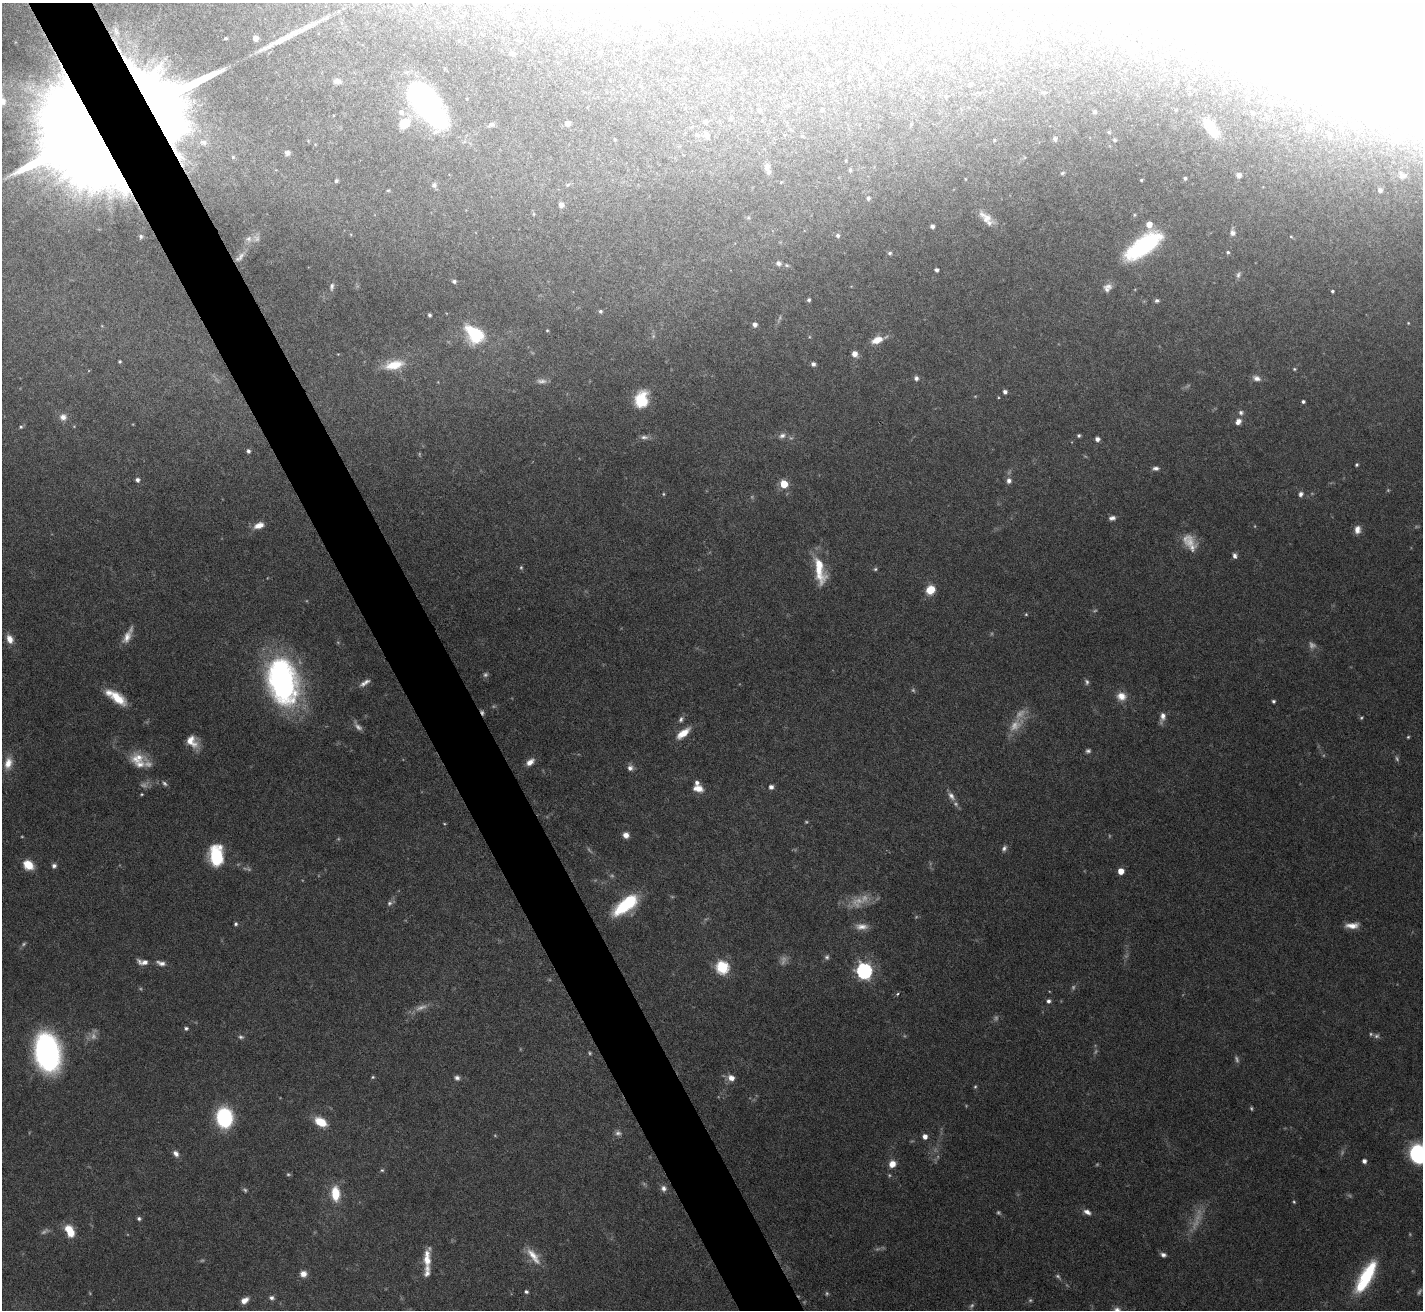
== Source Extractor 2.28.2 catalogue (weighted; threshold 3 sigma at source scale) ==
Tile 11 of 4 x 4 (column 3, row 3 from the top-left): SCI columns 2841-4261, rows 1461-2768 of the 5681 x 5671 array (HDU 1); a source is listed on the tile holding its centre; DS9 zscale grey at full resolution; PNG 1425 x 1312 px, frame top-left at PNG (2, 3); no overlay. Shown black and unused: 4% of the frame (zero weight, under 5 of 10 exposures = <1% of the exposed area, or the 3 px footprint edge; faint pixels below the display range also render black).
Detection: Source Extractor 2.28.2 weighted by HDU 2 'WHT'; one run over the whole footprint, this tile lists its part. Background 0.0804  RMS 0.0025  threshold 0.0104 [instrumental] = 3 sigma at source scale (4.09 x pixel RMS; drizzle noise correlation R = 1.36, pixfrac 0.8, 0.05/0.05 arcsec/px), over >= 5 px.
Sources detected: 273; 60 too faint to see at this stretch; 4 inside a brighter object's white glare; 1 long thin detection or spike segment (spike, bleed or trail) — not listed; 6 inside a brighter listed object's ellipse — not listed separately; the other 202 listed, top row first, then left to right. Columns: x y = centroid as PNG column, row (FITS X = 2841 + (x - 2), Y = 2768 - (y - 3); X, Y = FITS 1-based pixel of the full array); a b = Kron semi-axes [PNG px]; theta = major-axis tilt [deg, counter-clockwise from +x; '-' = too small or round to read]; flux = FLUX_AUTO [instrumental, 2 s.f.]
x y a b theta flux
979 4 5 4 - 0.92
912 5 3 3 - 0.33
734 19 6 5 - 0.64
645 23 6 4 -2 0.4
556 24 5 5 - 0.33
226 38 4 3 - 0.31
255 38 5 5 - 1.6
572 40 3 2 - 0.24
903 46 5 5 - 0.38
813 47 6 4 -52 0.37
896 50 6 5 - 0.7
600 53 5 4 - 0.34
512 54 6 5 - 0.77
1001 61 6 5 - 0.48
870 79 4 4 - 0.32
337 81 10 7 -6 1.1
970 84 4 3 - 0.38
830 85 4 4 - 0.23
1190 88 5 5 - 0.42
1296 90 15 8 -1 4
1044 93 7 3 10 0.32
1247 98 4 4 - 0.62
165 100 72 69 -63 220
2 101 16 12 -54 3.7
1271 103 5 5 - 0.66
426 104 47 20 -54 60
760 110 5 5 - 0.32
822 110 5 4 - 0.27
1176 110 5 4 - 0.33
401 112 8 8 - 1.2
1094 112 4 4 - 0.43
1252 112 4 4 - 0.34
730 119 4 4 - 0.41
705 121 5 4 - 0.56
404 123 14 10 37 5
567 123 4 4 - 1.4
491 125 9 6 8 0.72
1309 127 6 6 - 1.7
1211 128 30 13 -54 7.2
1109 132 4 4 - 0.36
784 134 4 3 - 0.31
697 135 7 6 - 0.5
707 135 8 6 -77 1.1
1329 135 8 6 -75 1.1
802 136 3 3 - 0.26
614 139 5 3 - 0.19
1055 139 5 5 - 0.75
994 140 4 3 - 0.24
1114 140 4 4 - 0.44
77 141 88 67 -63 560
315 144 4 3 - 0.17
287 153 7 6 - 0.72
233 157 5 5 - 0.29
767 169 14 7 -74 1.4
850 170 4 4 - 0.39
1062 173 6 4 27 0.35
1239 175 5 5 - 1.1
1402 175 12 9 -28 1.4
1185 178 4 4 - 0.47
1141 180 3 3 - 0.26
336 181 4 3 - 0.46
781 182 3 3 - 0.16
434 185 8 7 - 0.67
388 190 5 3 - 0.26
1380 190 6 5 - 0.91
868 198 6 5 - 0.54
561 205 5 5 - 1.4
534 214 6 4 89 0.27
986 217 21 10 -38 2.6
1149 224 5 5 - 2.4
932 226 4 4 - 0.91
1232 233 8 7 - 0.97
838 235 5 5 - 0.63
141 236 6 5 - 0.51
1291 237 5 3 - 0.22
248 239 9 8 - 1
1143 246 37 14 35 29
1228 252 4 4 - 0.42
890 253 5 5 - 0.52
240 257 16 7 44 1.5
778 263 7 7 - 0.84
787 265 6 4 -22 0.39
936 270 4 4 - 0.83
1238 275 9 5 67 0.64
454 281 5 4 - 0.66
332 287 11 6 82 0.8
1107 288 12 9 51 1.6
1332 291 3 3 - 0.37
809 300 5 4 - 0.48
1157 301 6 5 - 0.49
600 311 4 4 - 0.5
429 315 4 3 - 0.53
1408 323 4 3 - 0.22
755 325 5 5 - 0.97
547 330 3 3 - 0.22
474 334 21 14 -43 13
877 340 15 7 20 3.3
855 354 7 6 - 1.5
120 361 3 3 - 0.31
813 364 5 4 - 0.86
394 365 23 10 12 5.6
1294 369 5 4 - 0.29
916 378 6 6 - 0.72
1256 378 11 7 -20 1.3
1005 392 4 4 - 0.89
641 399 19 14 76 7.3
1303 401 4 3 - 0.57
1241 413 7 6 - 0.71
63 417 9 9 - 1.6
1238 421 8 6 53 1.4
21 427 5 5 - 0.41
1079 435 4 4 - 0.44
782 436 11 7 19 1.2
644 437 12 6 -3 0.96
1097 439 5 4 - 1.1
248 451 5 4 - 0.63
1356 465 4 4 - 0.4
1156 468 8 5 7 0.87
137 480 5 5 - 0.85
1009 481 7 6 - 1.1
784 484 5 5 - 8.3
1301 494 7 6 - 0.87
1112 518 8 5 7 0.94
259 525 13 7 18 2.3
1357 529 9 7 88 1.7
1190 542 22 14 -47 4.2
1235 556 7 5 -73 0.78
521 567 5 4 - 0.37
875 569 6 5 - 0.38
820 570 35 12 -79 8
930 590 9 8 - 4.5
1026 614 5 4 - 0.28
127 637 19 9 65 2.5
10 639 11 7 -65 2.3
282 681 43 26 -77 71
1087 682 7 5 -72 0.58
365 683 15 6 32 1.3
1121 696 12 11 - 2.6
117 698 23 11 -40 6
1273 701 4 4 - 0.48
1162 717 13 6 76 1.6
681 719 9 6 58 0.77
683 733 17 7 37 3.8
1408 737 4 3 - 0.29
192 741 16 10 -51 3.5
1088 751 6 5 - 0.6
137 758 22 14 8 4.5
530 762 11 6 37 1.7
8 763 16 10 78 3
630 768 8 7 - 1.1
771 787 6 5 - 0.94
698 788 12 8 -13 2.3
141 794 4 3 - 0.24
951 796 14 7 -54 1.5
626 835 6 6 - 1.5
1004 848 8 6 58 0.79
216 855 19 12 -88 13
28 865 11 8 -40 4.4
54 866 6 6 - 0.76
1121 871 5 5 - 3.5
389 903 7 6 - 0.68
626 905 29 12 39 16
236 924 4 4 - 0.47
1352 925 16 7 2 2.4
861 927 16 8 0 2.1
827 957 7 6 - 0.66
143 962 14 6 -7 1.7
161 963 12 6 -15 1.3
722 967 6 6 - 34
864 971 7 6 - 77
897 994 5 4 - 0.35
1048 1001 5 5 - 0.69
186 1028 5 5 - 0.48
241 1037 7 5 -9 0.57
47 1052 30 19 -79 68
373 1077 5 4 - 0.31
457 1078 7 6 - 0.8
731 1078 8 7 - 1.9
975 1087 5 4 - 0.32
224 1118 14 11 -84 29
321 1122 12 8 -31 5.7
618 1133 9 7 -8 0.9
925 1136 5 5 - 1.4
176 1154 9 7 -53 1.2
1418 1154 17 15 -40 26
1364 1161 4 4 - 1.1
892 1164 8 7 - 2.2
382 1170 5 5 - 0.35
663 1188 8 7 - 1.1
335 1193 16 9 -87 6.3
1294 1202 5 4 - 0.28
1087 1212 10 6 -27 1.3
139 1219 5 5 - 0.54
70 1231 13 8 -64 5.7
1163 1255 6 5 - 0.81
533 1256 27 10 -53 3.8
427 1258 24 9 85 3.8
303 1274 8 7 - 1.7
1366 1277 40 13 61 16
526 1292 5 4 - 0.58
271 1298 7 6 - 0.76
244 1300 8 5 34 1.8
Overlapping masked pixels (flux is a lower limit): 2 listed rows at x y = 165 100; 77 141
Isophote crosses this tile's border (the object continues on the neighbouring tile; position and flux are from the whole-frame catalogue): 3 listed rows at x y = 979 4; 2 101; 1418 1154